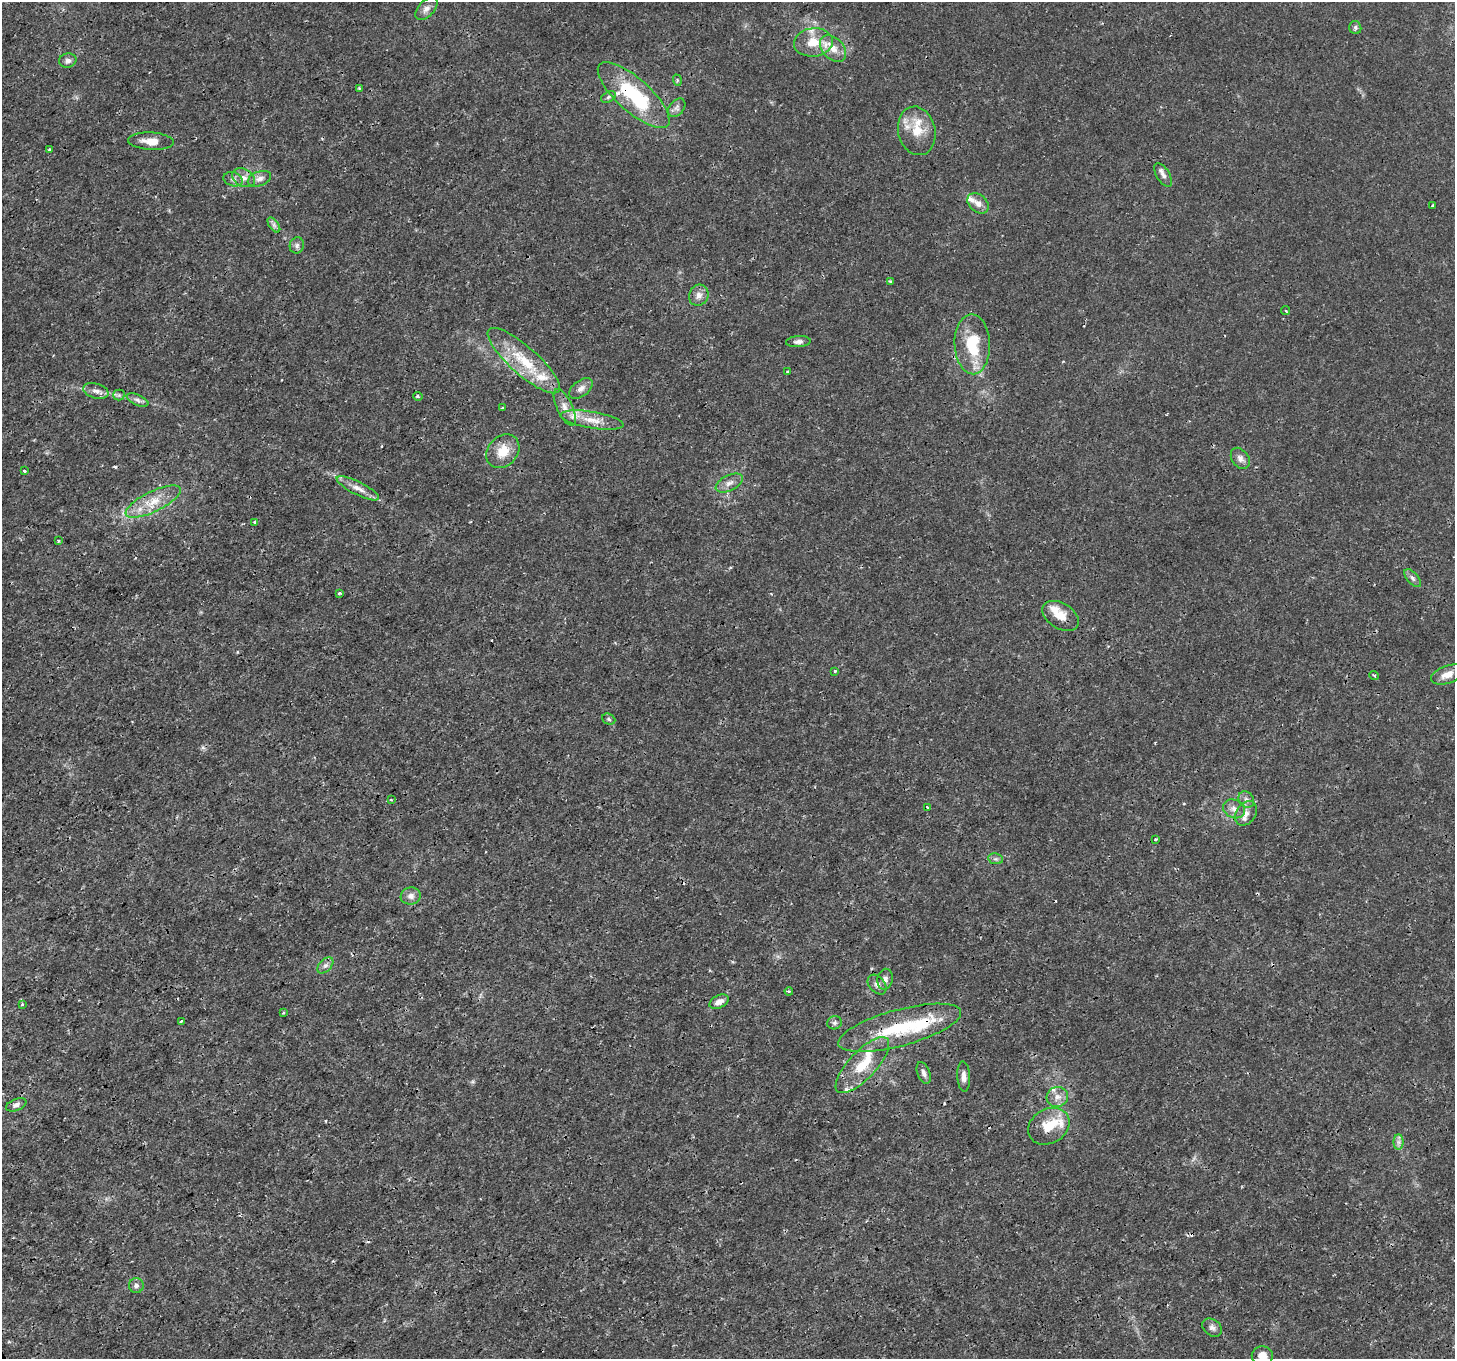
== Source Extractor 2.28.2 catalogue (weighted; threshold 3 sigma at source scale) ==
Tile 7 of 4 x 4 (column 3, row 2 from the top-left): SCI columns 2909-4361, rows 2887-4243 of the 5816 x 5711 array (HDU 1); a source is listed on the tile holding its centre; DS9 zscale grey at full resolution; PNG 1457 x 1361 px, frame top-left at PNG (2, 2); each listed source drawn as its Kron ellipse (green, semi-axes under 4 px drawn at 4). Shown black and unused: <1% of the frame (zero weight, under 3 of 4 exposures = <1% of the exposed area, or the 3 px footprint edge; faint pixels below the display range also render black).
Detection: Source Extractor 2.28.2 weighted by HDU 2 'WHT'; one run over the whole footprint, this tile lists its part. Background 0.00181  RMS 7.9e-04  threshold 0.00358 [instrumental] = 3 sigma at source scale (4.5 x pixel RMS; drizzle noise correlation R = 1.50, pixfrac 1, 0.0396/0.0396 arcsec/px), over >= 5 px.
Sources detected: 97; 6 cosmic-ray / hot-pixel residue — neither listed nor drawn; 12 inside a brighter listed object's ellipse — not listed separately; the other 79 listed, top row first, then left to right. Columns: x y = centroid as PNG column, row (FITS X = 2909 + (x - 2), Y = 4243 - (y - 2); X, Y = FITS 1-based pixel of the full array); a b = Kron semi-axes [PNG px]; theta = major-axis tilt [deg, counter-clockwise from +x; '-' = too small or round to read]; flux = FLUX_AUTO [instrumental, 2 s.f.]
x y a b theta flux
426 9 14 8 47 0.47
1355 28 7 6 - 0.18
813 42 19 14 8 1.6
833 49 15 10 -47 0.99
68 60 9 7 11 0.3
677 80 6 3 -73 0.086
359 88 3 3 - 0.089
634 95 46 16 -42 6.7
608 97 8 5 28 0.18
677 108 10 7 51 0.33
917 131 24 18 -77 2
151 141 23 8 -3 0.93
50 149 3 2 - 0.11
1163 175 13 6 -58 0.35
244 178 12 8 -27 0.58
233 179 10 7 -20 0.33
259 179 12 7 19 0.41
978 203 12 8 -40 0.59
1432 206 3 2 - 0.1
274 225 9 4 -53 0.23
297 245 8 7 - 0.27
890 281 4 3 - 0.088
699 295 11 9 66 0.49
1286 311 4 3 - 0.095
798 342 12 5 4 0.3
972 344 30 17 -88 3.4
524 361 46 14 -42 3.5
788 371 3 3 - 0.093
581 388 13 7 37 0.45
96 391 13 7 -17 0.45
119 395 5 5 - 0.14
418 396 5 4 - 0.12
137 400 12 5 -24 0.3
565 407 20 8 -65 0.67
503 408 3 3 - 0.26
592 420 32 8 -9 1.2
503 451 18 14 48 1.4
1240 458 11 8 -55 0.42
24 471 4 3 - 0.27
729 483 14 7 27 0.52
358 488 23 6 -27 0.7
153 502 30 10 26 1.8
255 522 4 4 - 0.11
58 541 3 3 - 0.085
1412 578 11 5 -49 0.25
340 593 4 3 - 0.13
1061 616 20 12 -32 1.2
835 671 4 4 - 0.12
1448 674 17 8 19 0.86
1374 675 5 3 - 0.089
609 719 7 5 -24 0.14
391 800 3 2 - 0.063
1246 800 9 7 -56 0.32
927 807 3 2 - 0.11
1234 809 11 9 -23 0.51
1246 813 13 9 54 0.62
1156 839 3 3 - 0.088
996 859 7 5 -10 0.2
411 896 10 8 10 0.46
325 965 10 6 45 0.31
885 979 10 7 79 0.41
877 985 11 7 -49 0.38
789 991 4 3 - 0.088
719 1002 10 6 26 0.49
22 1004 4 3 - 0.14
283 1013 3 3 - 0.063
181 1021 4 3 - 0.081
835 1023 7 6 - 0.23
900 1028 63 18 15 5.5
862 1065 36 13 47 2.6
924 1073 11 6 -69 0.36
964 1077 15 6 -87 0.44
1057 1097 11 10 - 0.6
16 1105 11 5 23 0.3
1049 1126 22 17 30 1.9
1398 1142 7 5 90 0.25
136 1285 7 7 - 0.27
1212 1328 11 8 -36 0.34
1262 1356 10 9 - 0.63
Overlapping masked pixels (flux is a lower limit): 2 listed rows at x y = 634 95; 900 1028
Isophote crosses this tile's border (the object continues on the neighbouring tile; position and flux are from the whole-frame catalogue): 1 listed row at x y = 1262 1356